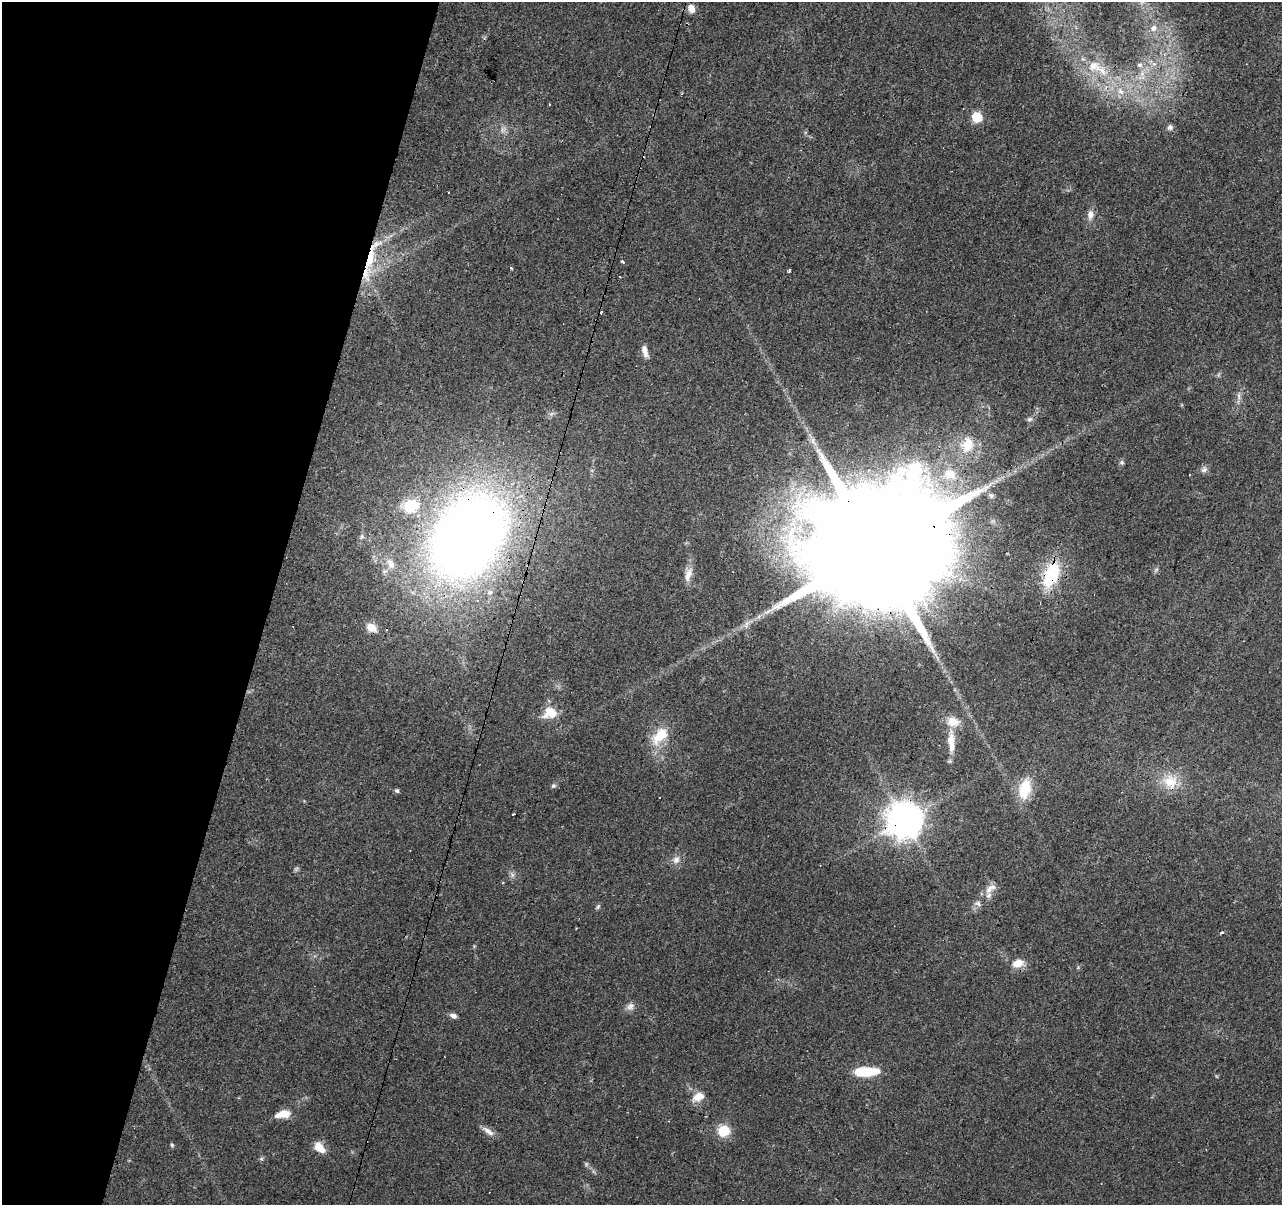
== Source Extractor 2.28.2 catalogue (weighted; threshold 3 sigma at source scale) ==
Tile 9 of 4 x 4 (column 1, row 3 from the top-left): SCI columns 1-1280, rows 1419-2621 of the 5122 x 5305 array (HDU 1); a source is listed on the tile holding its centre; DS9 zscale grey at full resolution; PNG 1284 x 1207 px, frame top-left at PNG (2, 2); no overlay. Shown black and unused: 21% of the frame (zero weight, under 3 of 4 exposures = <1% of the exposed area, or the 3 px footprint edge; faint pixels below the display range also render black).
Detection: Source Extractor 2.28.2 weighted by HDU 2 'WHT'; one run over the whole footprint, this tile lists its part. Background 0.0456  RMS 0.0046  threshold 0.0206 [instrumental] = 3 sigma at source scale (4.5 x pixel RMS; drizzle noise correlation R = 1.50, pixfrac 1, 0.0396/0.0396 arcsec/px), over >= 5 px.
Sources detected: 72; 1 too faint to see at this stretch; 8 cosmic-ray / hot-pixel residue — not listed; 3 inside a brighter listed object's ellipse — not listed separately; the other 60 listed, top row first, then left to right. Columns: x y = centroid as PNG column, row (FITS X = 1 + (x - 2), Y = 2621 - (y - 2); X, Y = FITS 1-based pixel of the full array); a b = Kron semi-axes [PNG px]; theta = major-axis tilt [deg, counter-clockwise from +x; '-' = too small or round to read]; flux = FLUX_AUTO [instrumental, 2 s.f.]
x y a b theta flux
691 8 11 8 -60 3.7
1153 28 10 8 57 2.7
1140 65 8 6 -1 1.6
1094 66 20 16 -11 11
1142 73 8 6 89 2.3
1120 91 12 8 -57 3.8
550 104 3 2 - 0.83
977 117 6 6 - 23
1170 127 8 7 - 1.5
448 192 2 2 - 0.43
1090 215 15 7 82 2.9
370 259 38 11 77 19
622 262 4 3 - 2.7
511 268 5 3 - 0.52
789 271 3 3 - 1.1
645 351 16 6 -76 3.1
1239 396 11 4 -85 1.5
1029 419 8 6 4 1.2
967 445 24 18 72 12
1122 463 7 6 - 0.98
1204 470 9 8 - 1.7
950 474 21 16 -14 12
991 495 7 6 - 1.3
411 506 16 12 23 14
468 536 71 49 55 590
362 537 8 6 71 1.2
875 551 46 28 71 39000
391 564 16 9 -61 4.9
1156 570 7 4 20 0.73
688 574 21 9 71 4.3
1051 574 24 14 68 28
371 628 12 9 -26 5.5
550 713 16 12 16 8.6
660 736 26 15 47 12
951 742 31 9 -87 9.3
1170 781 22 19 -41 11
553 786 7 6 - 1
1025 789 21 12 78 16
397 791 5 5 - 0.91
514 814 3 2 - 0.57
904 820 11 11 - 1100
676 860 12 9 57 3
296 869 8 5 58 0.82
512 875 8 5 -60 1.3
990 888 19 9 41 4.5
978 904 10 7 -22 1.7
598 907 8 5 53 0.85
576 928 2 2 - 0.43
1222 933 4 3 - 1.7
1018 963 14 10 18 5.4
630 1007 12 9 38 2.5
453 1016 9 6 -19 1.8
866 1071 25 9 3 16
698 1097 16 10 28 5.1
283 1114 17 8 12 6.4
488 1131 18 7 -36 2.9
724 1131 11 10 - 12
172 1145 5 5 - 0.63
319 1147 13 8 -44 6.7
586 1164 6 5 - 0.79
Overlapping masked pixels (flux is a lower limit): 5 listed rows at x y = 370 259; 468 536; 875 551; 1051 574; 904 820